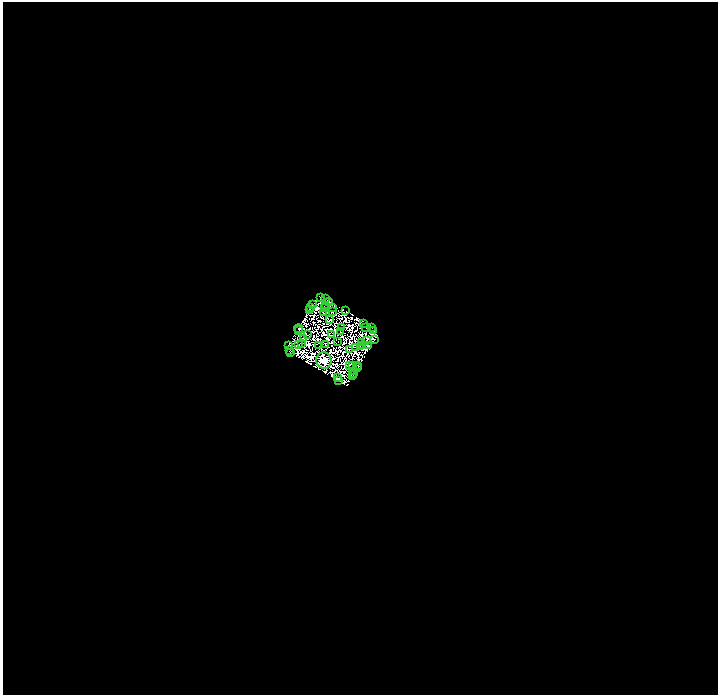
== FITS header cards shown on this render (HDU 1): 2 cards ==
NAXIS1  =                 1431
NAXIS2  =                 1386

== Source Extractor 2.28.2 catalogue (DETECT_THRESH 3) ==
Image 1431 x 1386 px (HDU 1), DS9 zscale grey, zoomed out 1/2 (1 PNG px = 2 x 2 image px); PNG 720 x 697 px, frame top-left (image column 2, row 1386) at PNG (3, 2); each listed source drawn as its Kron ellipse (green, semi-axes under 4 px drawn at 4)
Background 0.00247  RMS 2.0e-05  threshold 6.12e-05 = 3 sigma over >= 5 px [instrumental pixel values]
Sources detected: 182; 132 cannot appear on this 1/2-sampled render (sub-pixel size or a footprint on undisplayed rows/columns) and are neither listed nor drawn; the other 50 listed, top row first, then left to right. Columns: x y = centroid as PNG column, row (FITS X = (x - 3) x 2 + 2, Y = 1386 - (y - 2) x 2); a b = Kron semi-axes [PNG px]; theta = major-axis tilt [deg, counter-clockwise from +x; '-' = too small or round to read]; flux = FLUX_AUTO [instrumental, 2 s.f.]
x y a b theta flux
321 298 2 1 - 2
325 298 2 1 - 1.1
328 302 4 3 - 3.2
312 304 2 1 - 2
326 305 2 1 - 0.1
325 307 2 1 - 0.58
333 307 2 1 - 0.07
310 308 2 1 - 1.2
309 309 3 1 - 0.13
346 311 2 2 - 1.9
324 312 2 1 - 0.97
333 312 2 1 - 1.6
330 320 4 2 - 1.1
364 324 2 1 - 1.5
366 327 2 1 - 1.6
341 328 2 1 - 1.5
372 328 4 2 - 0.83
298 329 4 2 - 8.9
374 330 3 1 - 0.61
299 331 2 2 - 2.4
341 332 2 1 - 0.2
307 335 2 1 - 1.5
332 335 2 1 - 1.4
304 338 2 1 - 1.8
374 339 2 2 - 1.7
366 340 3 2 - 0.57
338 342 2 1 - 1.9
362 342 2 1 - 0.56
302 343 2 2 - 0.81
299 344 2 1 - 1.2
288 345 4 2 - 9.2
325 345 2 1 - 0.72
362 345 2 1 - 0.86
369 345 3 2 - 1.7
319 346 2 1 - 2.5
360 346 2 1 - 0.099
356 347 3 1 - 2.1
349 349 2 1 - 1
289 351 2 1 - 2
290 353 2 1 - 3.2
324 361 8 7 - 1800
349 365 2 1 - 0.82
353 365 2 1 - 0.48
358 365 3 1 - 3.2
358 368 2 1 - 1.2
353 371 2 1 - 1.6
353 374 3 1 - 0.44
352 375 3 1 - 4.5
337 378 2 1 - 0.86
338 380 3 2 - 2.9
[132 sub-pixel or undisplayed-footprint detections neither listed nor drawn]